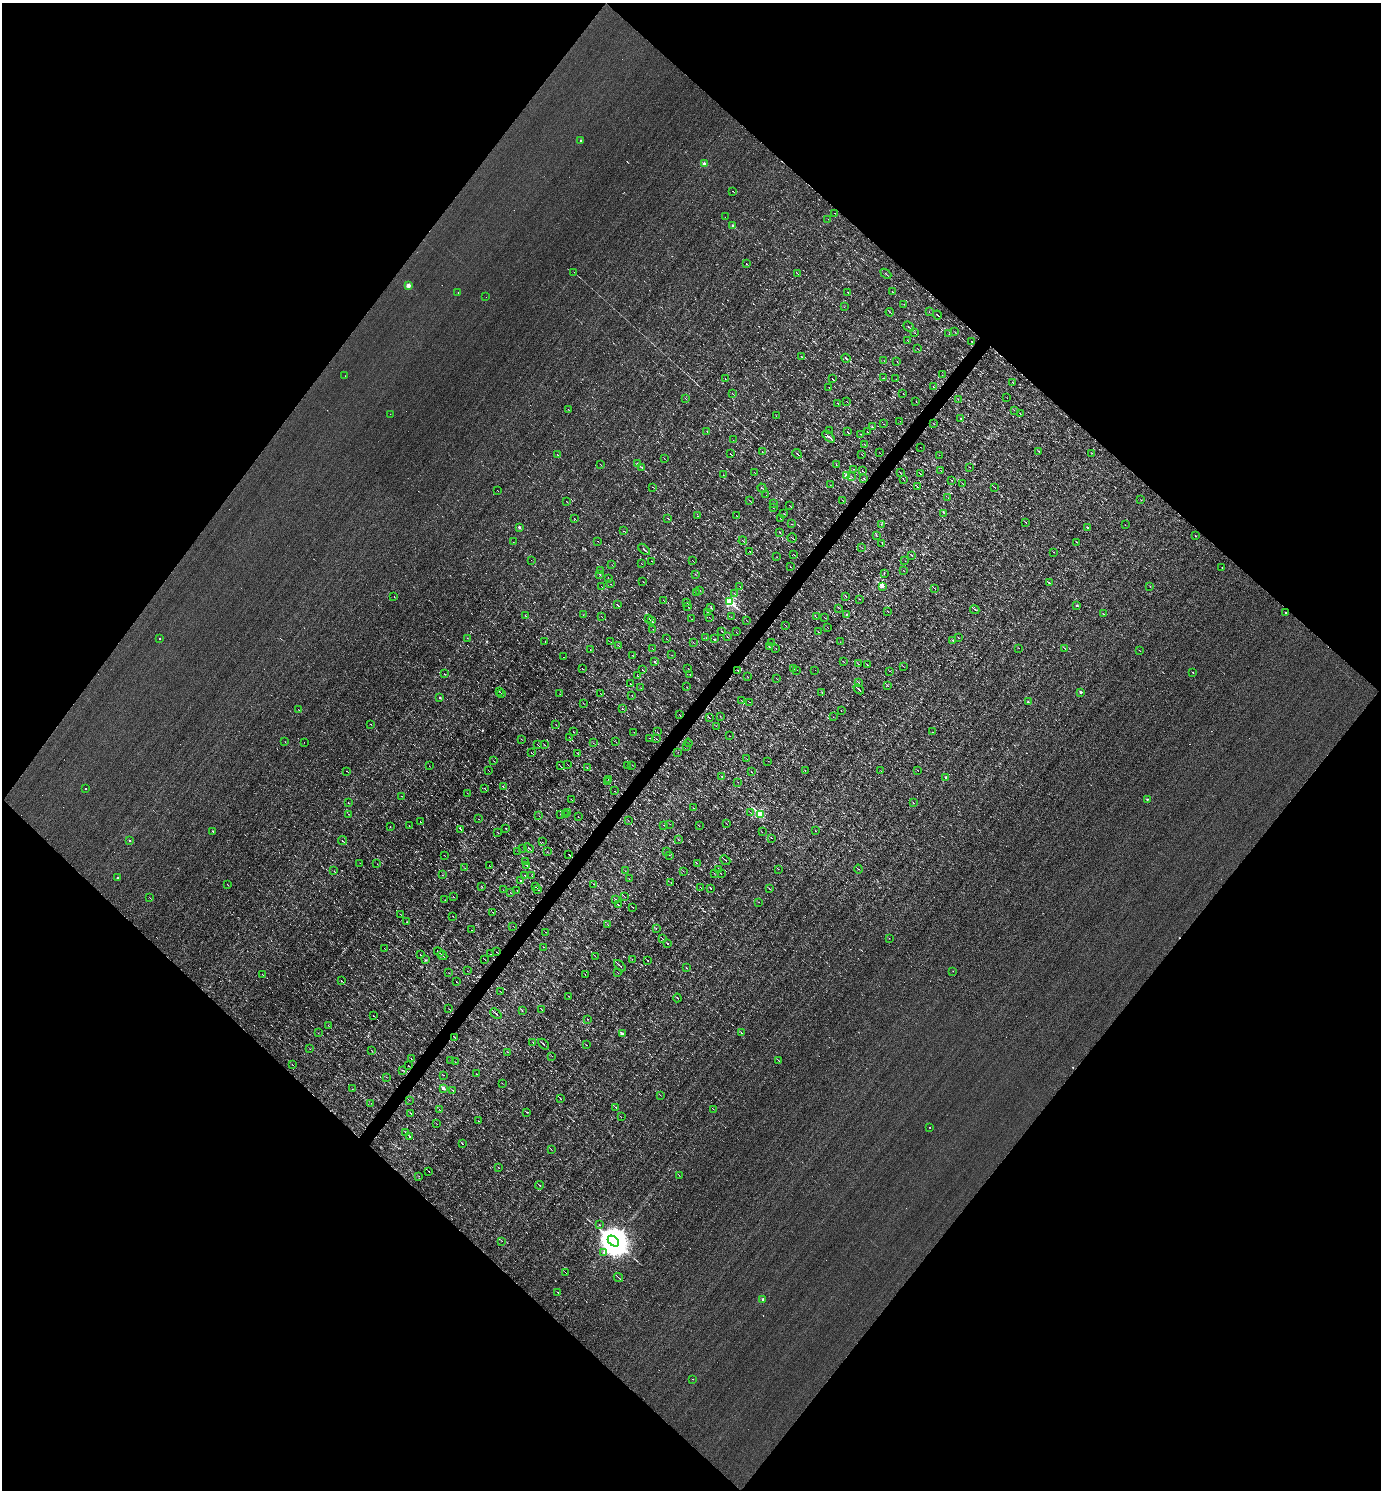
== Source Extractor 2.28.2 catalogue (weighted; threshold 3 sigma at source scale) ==
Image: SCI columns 294-5808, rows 1-5952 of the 5958 x 5952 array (HDU 1 of 3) = the unmasked area's bounding box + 8 px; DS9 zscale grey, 4 x 4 block average (1 PNG px = mean of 4 x 4 image px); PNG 1383 x 1492 px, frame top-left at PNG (2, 3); each listed source drawn as its Kron ellipse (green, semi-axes under 4 px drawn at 4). Shown black and unused: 50% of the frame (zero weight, under 3 of 4 exposures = <1% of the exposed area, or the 3 px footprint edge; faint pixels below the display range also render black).
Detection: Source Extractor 2.28.2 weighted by HDU 2 'WHT'. Background 8.66e-04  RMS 0.049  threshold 0.221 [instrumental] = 3 sigma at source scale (4.5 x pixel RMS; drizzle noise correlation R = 1.50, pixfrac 1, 0.05/0.05 arcsec/px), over >= 5 px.
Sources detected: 1032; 81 too faint to see at this stretch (4 x 4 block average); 55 cosmic-ray / hot-pixel residue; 1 long thin detection or spike segment (spike, bleed or trail) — neither listed nor drawn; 7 coinciding with a brighter row at this scale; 2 inside a brighter listed object's ellipse — not listed separately; of the other 886, all 500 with FLUX_AUTO >= 5.89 (the completeness limit of this list) listed and drawn (386 fainter detections not listed), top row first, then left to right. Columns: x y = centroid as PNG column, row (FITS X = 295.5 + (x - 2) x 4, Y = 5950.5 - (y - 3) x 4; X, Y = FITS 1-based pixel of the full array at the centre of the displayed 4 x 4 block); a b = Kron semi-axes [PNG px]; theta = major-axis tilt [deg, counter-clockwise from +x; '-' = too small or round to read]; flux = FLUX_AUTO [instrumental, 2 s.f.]
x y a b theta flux
581 140 2 2 - 94
704 164 2 2 - 340
733 191 3 2 - 9.2
835 213 2 2 - 6.9
725 217 2 2 - 6.2
828 219 2 2 - 6.1
733 226 2 2 - 290
746 263 2 2 - 14
574 272 2 2 - 9.5
797 273 3 2 - 13
886 274 6 2 -41 30
408 286 2 2 - 620
458 292 2 2 - 12
848 292 3 2 - 16
893 292 2 2 - 10
486 297 2 2 - 6.1
904 304 2 2 - 7.3
844 307 2 2 - 6.1
890 312 4 2 - 19
929 312 2 2 - 6.5
937 315 4 2 - 29
909 327 6 2 -41 32
955 332 2 2 - 13
915 333 2 2 - 6.2
949 334 2 2 - 7.4
907 340 2 2 - 8.3
971 341 3 2 - 16
917 348 2 2 - 8.2
801 357 3 2 - 10
846 358 4 2 - 38
884 361 2 2 - 11
897 361 2 2 - 6.1
942 375 2 2 - 6.8
345 376 2 2 - 9.4
884 378 2 2 - 6.2
725 379 2 2 - 10
833 379 4 2 - 19
896 379 2 2 - 10
1013 382 2 2 - 8.2
829 387 2 2 - 7.4
934 387 3 2 - 22
732 393 2 2 - 12
903 393 2 2 - 7.7
685 398 2 2 - 7.5
1007 398 2 2 - 5.9
958 399 2 2 - 9.5
847 401 3 2 - 6
916 402 2 2 - 7.6
837 403 4 2 - 13
568 409 2 2 - 6.2
1014 410 2 2 - 9.5
390 414 2 2 - 8.5
1020 414 2 2 - 8.4
776 416 2 2 - 8
961 419 2 2 - 40
900 421 2 2 - 6.5
884 424 2 2 - 6
934 424 2 2 - 6.8
872 427 2 2 - 9.4
707 431 2 2 - 7.1
830 431 2 2 - 7.4
867 431 2 2 - 7
847 432 2 2 - 18
860 434 2 2 - 7.6
829 437 7 2 -42 110
733 440 2 2 - 7.2
864 444 2 2 - 8.7
920 447 2 2 - 6
1039 451 3 2 - 13
762 452 2 2 - 8.8
880 453 2 2 - 6.8
1092 453 2 2 - 18
730 454 3 2 - 16
797 454 5 2 - 44
862 454 2 2 - 7.4
557 455 3 2 - 14
939 455 2 2 - 6.2
664 458 2 2 - 5.9
600 464 2 2 - 10
638 464 2 2 - 420
836 465 2 2 - 8.3
642 467 2 2 - 7.9
970 467 3 2 - 11
854 469 2 2 - 12
862 470 2 2 - 10
941 471 2 2 - 7.1
754 472 2 2 - 6.2
900 472 3 2 - 9.2
920 473 2 2 - 12
723 475 3 2 - 8.4
846 475 2 2 - 1300
851 476 2 2 - 10
864 478 3 2 - 13
904 480 2 2 - 11
952 480 2 2 - 9.3
963 483 3 2 - 13
830 485 2 2 - 6.6
653 487 2 2 - 9.8
917 487 2 2 - 11
994 487 2 2 - 15
762 488 5 2 - 24
497 490 2 2 - 6.9
766 495 2 2 - 6.3
948 498 2 2 - 6.2
750 500 4 2 - 17
842 500 2 2 - 13
1141 500 2 2 - 20
566 501 2 2 - 8.3
774 503 2 2 - 8.6
789 505 4 2 - 14
773 507 2 2 - 6.5
944 513 3 2 - 13
784 514 2 2 - 7.6
697 516 2 2 - 7
737 516 2 2 - 7.5
668 518 3 2 - 16
780 518 3 2 - 13
575 519 2 2 - 9.1
1026 523 3 2 - 14
792 524 2 2 - 6.3
881 524 2 2 - 7.3
1125 525 2 2 - 6.4
519 527 2 2 - 160
1088 527 2 2 - 54
624 531 3 2 - 14
779 532 4 2 - 18
876 536 2 2 - 7.5
1195 536 2 2 - 8.2
792 538 5 2 - 14
598 541 2 2 - 7.2
743 541 4 2 - 28
513 542 2 2 - 11
1077 542 2 2 - 39
882 543 2 2 - 7.1
862 548 2 2 - 6.3
644 549 7 2 -42 50
750 551 3 2 - 25
1054 552 2 2 - 7.6
794 555 2 2 - 11
911 555 4 2 - 17
776 557 2 2 - 6.2
531 560 2 2 - 11
692 560 2 2 - 6.4
652 561 2 2 - 7.8
905 561 2 2 - 6.2
642 564 2 2 - 8.8
612 565 2 2 - 8.1
790 567 2 2 - 10
1222 567 2 2 - 180
601 570 2 2 - 6
904 571 2 2 - 8.1
600 574 2 2 - 8.4
695 574 3 2 - 6.9
884 574 2 2 - 9.3
608 579 3 2 - 10
643 582 2 2 - 9.1
1049 583 4 2 - 23
610 584 2 2 - 7.6
882 586 2 2 - 930
1150 586 2 2 - 11
602 587 2 2 - 7.7
740 587 2 2 - 9.7
935 589 3 2 - 19
700 590 2 2 - 5.9
696 593 2 2 - 8.3
735 594 3 2 - 15
846 596 3 2 - 18
394 597 2 2 - 7.7
860 599 2 2 - 8.6
664 601 3 2 - 16
729 601 2 2 - 3200
686 602 3 2 - 9.4
617 605 4 2 - 20
688 606 2 2 - 5.9
1077 606 2 2 - 89
711 608 2 2 - 14
839 608 2 2 - 9.1
975 609 5 2 - 35
888 611 2 2 - 7.5
707 612 2 2 - 15
1286 613 2 2 - 24
847 614 2 2 - 10
1104 614 2 2 - 8
583 615 2 2 - 6.7
525 616 3 2 - 13
601 616 2 2 - 8.9
709 617 2 2 - 6.5
731 617 2 2 - 8
816 617 3 2 - 9.2
649 618 2 2 - 12
825 618 3 2 - 12
692 619 2 2 - 6.5
746 620 3 2 - 7.9
652 621 3 2 - 14
786 625 2 2 - 13
828 628 2 2 - 6.2
653 629 3 2 - 7.9
722 631 3 2 - 17
736 632 2 2 - 6.8
818 632 2 2 - 9.3
727 637 4 2 - 11
958 637 2 2 - 8.7
467 638 2 2 - 9.2
666 638 2 2 - 6.6
706 638 2 2 - 5.9
160 639 2 2 - 100
714 639 2 2 - 8.8
953 640 2 2 - 7.3
545 642 2 2 - 17
611 642 2 2 - 7.5
693 642 2 2 - 6.6
771 642 2 2 - 5.9
840 642 2 2 - 6.9
618 645 2 2 - 9.6
769 647 2 2 - 11
652 648 2 2 - 7.4
1019 648 2 2 - 7.1
1065 648 3 2 - 9.3
776 649 2 2 - 7.1
590 650 2 2 - 6.1
1140 651 2 2 - 7.7
633 655 2 2 - 7.8
672 655 2 2 - 6.4
563 657 2 2 - 6.6
654 661 2 2 - 96
844 662 2 2 - 7.5
858 664 3 2 - 12
867 664 2 2 - 10
903 666 2 2 - 6
582 668 3 2 - 12
688 668 2 2 - 6.8
794 669 3 2 - 16
643 670 2 2 - 16
797 670 2 2 - 13
815 670 2 2 - 6
738 671 2 2 - 19
889 671 2 2 - 6.8
1193 672 2 2 - 20
444 674 2 2 - 7
690 674 2 2 - 10
638 676 3 2 - 13
748 677 2 2 - 8
777 679 2 2 - 7.5
858 682 3 2 - 13
630 683 3 2 - 11
888 685 3 2 - 11
687 687 2 2 - 6
641 688 2 2 - 7.8
859 689 6 2 -42 63
500 692 2 2 - 15
822 692 2 2 - 8.8
1081 692 2 2 - 120
600 693 2 2 - 7
502 694 4 2 - 11
560 694 3 2 - 8.1
632 695 2 2 - 6.2
440 697 2 2 - 82
741 701 2 2 - 8.8
749 702 2 2 - 8.5
1028 702 2 2 - 58
583 704 2 2 - 7.6
622 709 2 2 - 10
299 710 2 2 - 7.2
841 711 2 2 - 6.5
679 715 2 2 - 8.7
720 716 2 2 - 6.4
833 717 2 2 - 6.1
709 718 3 2 - 15
371 724 2 2 - 9.9
556 725 2 2 - 9.3
716 726 2 2 - 6.9
573 732 2 2 - 9.9
634 732 2 2 - 6.7
657 732 3 2 - 12
932 732 2 2 - 12
730 736 2 2 - 7.3
569 737 2 2 - 7.3
650 738 2 2 - 8.4
521 739 2 2 - 7
656 739 2 2 - 8.7
285 742 2 2 - 6.3
304 742 2 2 - 6.1
616 742 2 2 - 6
593 743 2 2 - 7.2
688 743 4 2 - 43
537 744 3 2 - 14
545 745 3 2 - 10
686 746 2 2 - 6
531 752 2 2 - 15
678 752 2 2 - 6.5
578 754 3 2 - 13
747 759 2 2 - 6.9
493 761 2 2 - 6
768 761 2 2 - 5.9
568 765 3 2 - 9.3
627 765 2 2 - 7.1
632 765 2 2 - 6.1
429 766 2 2 - 7.6
560 766 2 2 - 13
587 768 2 2 - 7.9
488 770 2 2 - 6.6
805 770 2 2 - 7
918 770 2 2 - 5.9
347 771 3 2 - 10
881 771 2 2 - 7.4
751 772 2 2 - 8.5
722 776 2 2 - 9.2
946 778 2 2 - 200
608 780 2 2 - 7.5
607 782 2 2 - 12
738 782 2 2 - 6.8
503 787 3 2 - 25
484 788 2 2 - 8.7
86 789 2 2 - 15
614 791 2 2 - 8.4
467 793 2 2 - 6.8
402 796 2 2 - 6.5
571 799 2 2 - 7.1
1147 799 2 2 - 81
913 802 3 2 - 11
348 803 2 2 - 6.9
693 808 2 2 - 7.2
568 812 2 2 - 6.4
751 813 2 2 - 8.5
348 814 2 2 - 8
560 814 3 2 - 12
760 814 2 2 - 2800
565 815 2 2 - 9.8
539 816 2 2 - 8.6
578 817 2 2 - 7.8
478 819 2 2 - 6
628 820 2 2 - 6.7
420 822 2 2 - 6.9
726 823 3 2 - 13
670 824 2 2 - 6.5
664 825 2 2 - 6.6
409 826 2 2 - 6
699 826 2 2 - 8.7
390 827 2 2 - 6.2
505 828 2 2 - 6.4
460 829 4 2 - 20
213 831 2 2 - 68
815 831 2 2 - 25
498 832 3 2 - 8.9
762 832 2 2 - 6.7
771 838 3 2 - 8.6
679 840 2 2 - 8
129 841 2 2 - 42
342 841 5 2 - 28
542 842 2 2 - 7.7
529 848 5 2 - 29
523 849 2 2 - 6
518 851 3 2 - 17
547 852 2 2 - 8.5
667 852 2 2 - 5.9
569 854 4 2 - 63
444 855 2 2 - 7.6
669 855 2 2 - 6.2
725 860 5 2 - 43
525 862 2 2 - 30
360 863 3 2 - 13
697 863 3 2 - 11
377 864 2 2 - 7.1
489 865 2 2 - 8.8
527 866 4 2 - 22
465 868 3 2 - 7.8
719 869 3 2 - 12
778 869 2 2 - 7.4
858 869 4 2 - 13
334 871 2 2 - 8.9
625 871 2 2 - 6
683 871 2 2 - 6.6
714 873 2 2 - 8.2
721 874 2 2 - 10
442 875 2 2 - 7.9
525 875 3 2 - 20
532 876 2 2 - 6.5
117 877 2 2 - 35
629 879 2 2 - 7.5
520 880 2 2 - 45
671 882 2 2 - 6.1
594 884 2 2 - 6.1
228 885 2 2 - 10
482 887 2 2 - 13
535 887 2 2 - 11
701 887 2 2 - 6.2
711 888 3 2 - 17
770 889 3 2 - 15
503 890 2 2 - 8.7
538 890 2 2 - 13
517 891 2 2 - 14
510 892 3 2 - 7.7
453 896 2 2 - 9.4
624 896 3 2 - 14
150 898 2 2 - 6.7
616 899 3 2 - 12
445 900 3 2 - 11
759 902 2 2 - 7.1
618 905 4 2 - 22
632 907 2 2 - 20
493 912 2 2 - 10
400 914 2 2 - 7.8
453 916 2 2 - 7.7
406 922 2 2 - 7
608 925 2 2 - 7.9
513 926 2 2 - 7
656 929 2 2 - 9.3
471 930 2 2 - 6.1
545 932 2 2 - 7.1
662 938 4 2 - 15
889 938 2 2 - 5.9
667 943 2 2 - 58
543 947 2 2 - 7.8
384 948 2 2 - 6
439 952 5 2 - 57
496 952 2 2 - 5.9
491 954 2 2 - 8.2
420 955 2 2 - 9.3
443 956 5 2 - 19
595 956 3 2 - 11
632 959 2 2 - 6.7
426 960 3 2 - 15
485 960 2 2 - 8.2
648 961 3 2 - 29
620 966 7 2 -43 43
687 968 2 2 - 7.5
467 971 2 2 - 6.4
953 971 2 2 - 11
618 972 2 2 - 6.5
449 973 2 2 - 7.2
262 974 2 2 - 11
585 974 2 2 - 9.3
341 981 3 2 - 17
457 982 2 2 - 13
501 992 2 2 - 6.6
569 996 2 2 - 6.6
677 998 4 2 - 14
449 1009 2 2 - 6.9
542 1009 3 2 - 11
522 1011 3 2 - 11
496 1014 6 2 -43 43
374 1016 2 2 - 11
587 1019 2 2 - 27
328 1025 2 2 - 7.8
318 1033 2 2 - 8.8
742 1033 3 2 - 21
622 1034 2 2 - 350
455 1038 3 2 - 13
533 1042 2 2 - 9.6
543 1044 6 2 -44 35
586 1045 2 2 - 9.2
310 1049 2 2 - 7
372 1050 2 2 - 9.3
508 1052 3 2 - 12
552 1056 2 2 - 6.1
411 1059 2 2 - 8.9
778 1060 2 2 - 9.2
451 1061 2 2 - 6.6
455 1062 2 2 - 9.6
292 1064 3 2 - 11
408 1066 2 2 - 8.6
403 1070 2 2 - 8.8
476 1074 2 2 - 6
443 1075 3 2 - 10
386 1077 2 2 - 9.7
502 1083 2 2 - 9.6
352 1089 2 2 - 8.4
444 1089 2 2 - 230
453 1090 2 2 - 13
660 1095 3 2 - 9.1
561 1099 4 2 - 22
409 1100 2 2 - 12
371 1103 2 2 - 6.9
616 1107 2 2 - 13
439 1109 2 2 - 7.6
713 1109 2 2 - 9.5
526 1112 2 2 - 8.5
411 1113 3 2 - 15
621 1117 2 2 - 6.3
478 1121 2 2 - 6.8
437 1124 2 2 - 5.9
930 1128 2 2 - 8.7
406 1132 3 2 - 18
410 1137 2 2 - 45
462 1143 4 2 - 19
551 1149 2 2 - 9
499 1168 2 2 - 8
428 1171 2 2 - 15
679 1175 2 2 - 11
419 1176 2 2 - 6.5
540 1185 4 2 - 14
599 1225 2 2 - 29
502 1241 2 2 - 6.8
613 1241 6 4 -46 100000
604 1252 3 2 - 28
565 1272 2 2 - 6.4
618 1277 5 2 - 31
558 1293 2 2 - 56
763 1299 2 2 - 270
692 1379 2 2 - 12
Diffuse or blended objects may show on this block-average render without a row.